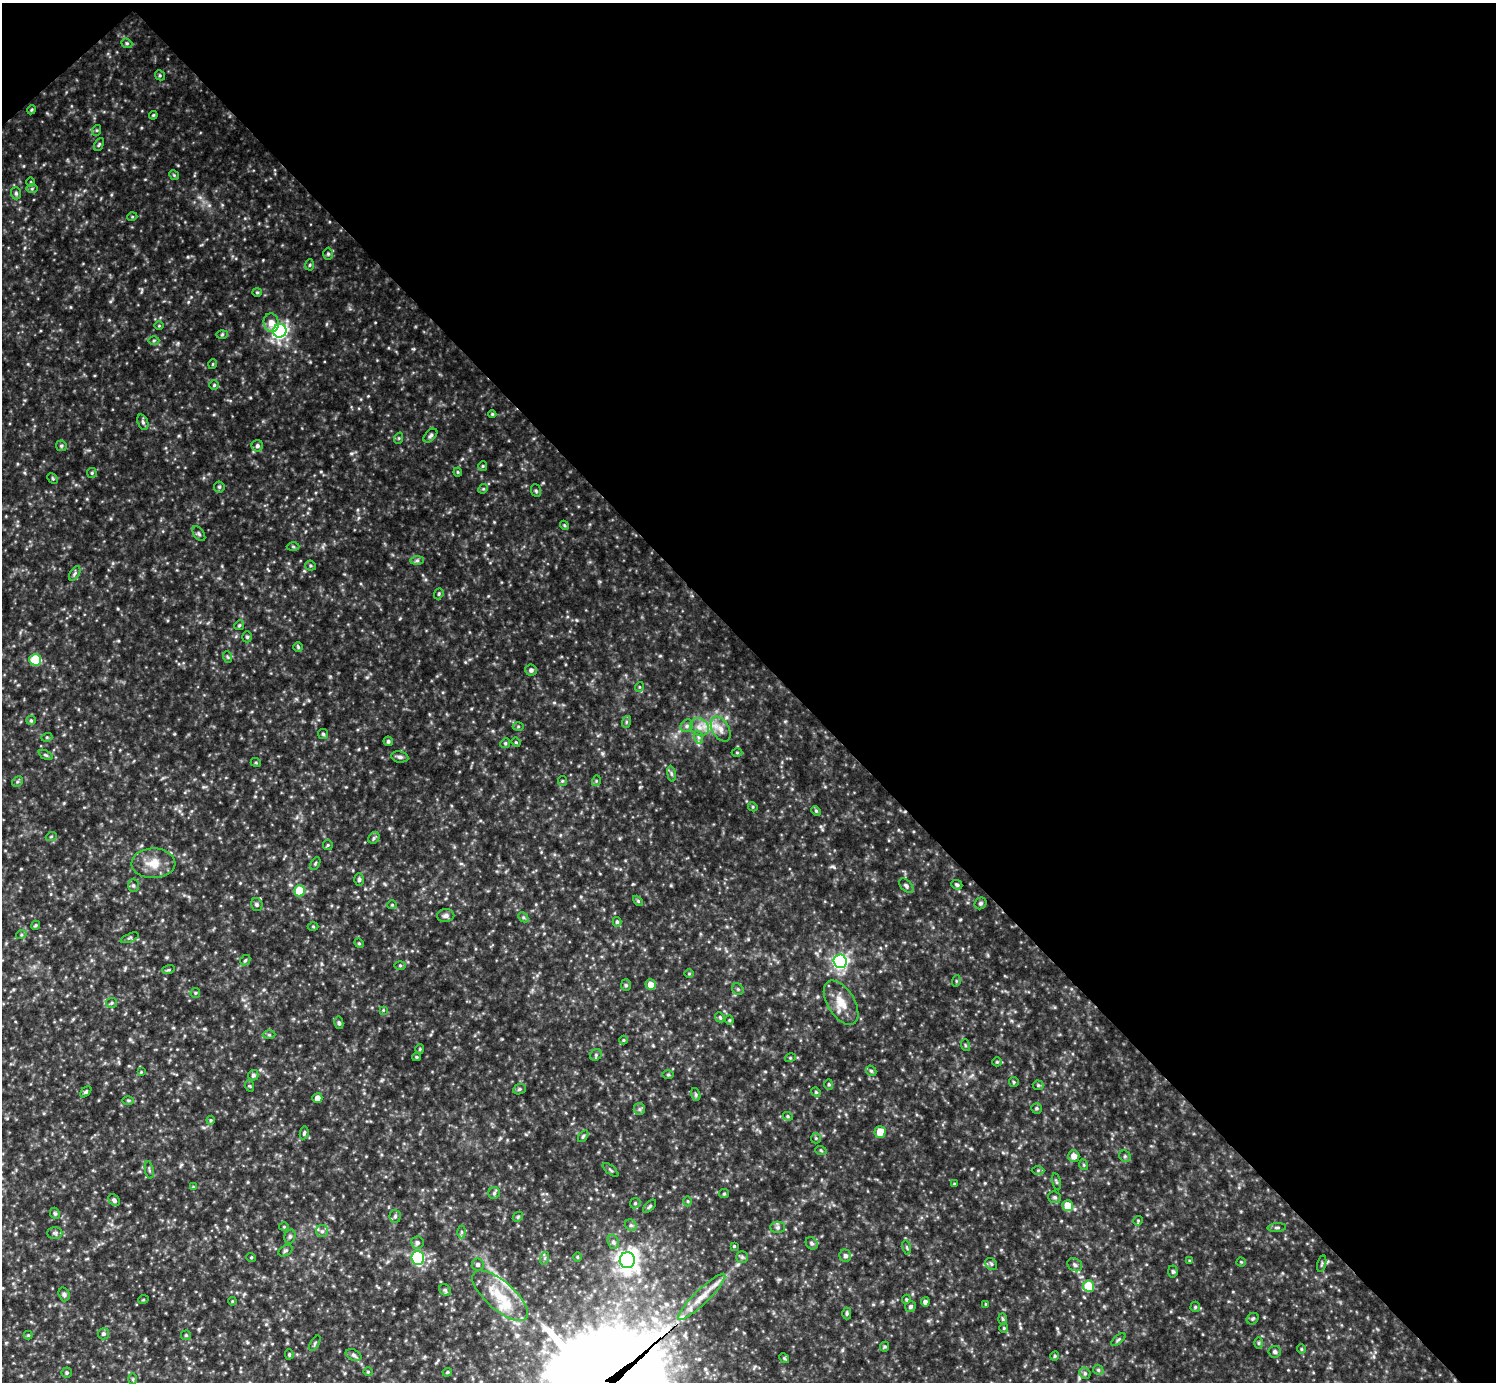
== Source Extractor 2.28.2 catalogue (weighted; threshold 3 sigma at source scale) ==
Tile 3 of 4 x 4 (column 3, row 1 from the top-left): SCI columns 2991-4484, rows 4441-5820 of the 5978 x 5977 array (HDU 1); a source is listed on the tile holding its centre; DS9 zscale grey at full resolution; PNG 1498 x 1384 px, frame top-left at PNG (2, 3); each listed source drawn as its Kron ellipse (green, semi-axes under 4 px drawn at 4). Shown black and unused: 47% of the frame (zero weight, under 3 of 5 exposures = <1% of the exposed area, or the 3 px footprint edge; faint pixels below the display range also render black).
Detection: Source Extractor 2.28.2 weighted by HDU 2 'WHT'; one run over the whole footprint, this tile lists its part. Background 0.241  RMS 0.02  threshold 0.0883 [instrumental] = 3 sigma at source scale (4.5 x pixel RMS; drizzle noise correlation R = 1.50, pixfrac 1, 0.05/0.05 arcsec/px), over >= 5 px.
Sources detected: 225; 2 inside a brighter listed object's ellipse — not listed separately; the other 223 listed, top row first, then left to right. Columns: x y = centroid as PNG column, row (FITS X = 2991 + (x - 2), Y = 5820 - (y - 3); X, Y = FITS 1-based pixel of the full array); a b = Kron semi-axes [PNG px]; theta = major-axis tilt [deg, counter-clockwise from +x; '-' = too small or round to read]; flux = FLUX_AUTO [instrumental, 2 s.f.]
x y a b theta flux
127 43 6 4 -21 3
160 75 5 4 - 2.6
31 110 4 3 - 2.2
153 115 4 3 - 2.1
97 130 5 3 - 2.1
99 144 7 4 62 3
174 175 5 4 - 2.4
31 182 5 3 - 1.7
32 189 6 4 2 2.4
16 193 6 5 - 3.7
132 217 5 3 - 1.8
328 254 6 5 - 3.4
310 265 5 3 - 2.1
257 292 5 4 - 2.3
271 323 9 7 -77 16
159 326 5 3 - 1.8
280 331 7 6 - 580
222 334 6 4 2 2.5
154 340 5 3 - 2.3
213 364 5 3 - 1.6
214 385 5 4 - 2.6
492 414 4 4 - 2.4
143 422 8 5 -69 4.5
430 436 8 5 45 4.9
399 438 5 3 - 2.1
61 446 6 5 - 3.1
257 446 6 5 - 5.1
483 466 5 4 - 2.2
458 472 4 4 - 2.1
92 473 5 4 - 2.5
53 478 6 4 -46 2.4
219 487 5 5 - 2.9
483 489 5 4 - 2.3
536 491 6 5 - 3.1
564 525 4 3 - 1.9
199 534 8 5 -53 4.3
293 547 6 4 -2 2.8
417 560 7 4 1 3.8
310 566 5 5 - 2.7
75 573 8 4 60 4.3
439 594 6 4 69 3
239 625 5 4 - 2.8
247 637 5 5 - 3.2
298 647 5 5 - 2.7
228 657 6 3 -70 2.4
35 660 6 5 - 73
531 670 6 5 - 5.1
639 687 5 3 - 1.8
31 720 5 4 - 2.5
626 722 6 4 72 2.8
518 726 5 3 - 2.3
687 726 7 5 45 4.9
699 727 10 8 -34 14
721 729 13 8 -60 16
323 734 5 5 - 3.1
47 737 5 3 - 2.2
698 737 7 4 -71 4.4
388 741 5 4 - 3.3
516 742 5 4 - 2
505 743 5 4 - 2.6
737 753 5 3 - 1.9
46 755 8 4 -26 2.9
400 757 8 5 -10 5.1
256 763 5 3 - 1.9
671 774 8 4 -81 3.8
562 781 5 4 - 2.3
596 781 5 3 - 2.2
17 782 6 4 45 3.5
753 807 5 4 - 2.1
816 811 5 4 - 2.5
51 837 5 3 - 2
374 838 6 5 - 3.4
328 845 5 5 - 2.5
153 863 22 15 1 34
315 864 7 4 60 2.7
359 880 6 5 - 3.5
133 885 6 5 - 4.2
957 885 6 4 -25 3.5
906 886 8 5 -45 5
299 891 5 5 - 57
638 901 6 4 -45 2.5
981 903 6 5 - 3.6
257 904 6 5 - 3.6
392 905 5 4 - 2.1
446 916 8 6 2 6.7
523 917 6 4 -45 3
617 922 5 4 - 3.2
36 925 4 3 - 2.4
313 926 5 3 - 2
21 935 5 3 - 2.1
130 938 9 3 22 3.1
359 943 5 4 - 2.3
245 960 6 4 44 2.7
840 961 7 6 - 570
400 965 6 4 0 2.6
168 970 6 3 17 2.5
689 974 5 3 - 1.8
956 981 6 4 73 2.4
626 985 6 5 - 3.3
651 985 5 5 - 17
738 989 6 5 - 3.5
195 993 5 4 - 2.4
111 1003 6 5 - 2.8
841 1003 25 13 -58 35
383 1010 4 4 - 1.8
720 1017 5 4 - 2.5
729 1020 4 4 - 2.4
339 1023 6 4 -79 3.8
269 1035 6 4 -1 3
623 1040 4 4 - 2
965 1045 6 3 -71 2.1
420 1049 5 4 - 2.3
596 1055 6 5 - 3.5
416 1057 4 4 - 2.1
790 1058 5 3 - 2
997 1062 5 4 - 2.5
871 1071 6 4 -42 3
141 1072 4 4 - 1.8
253 1075 5 5 - 4.4
668 1075 6 4 0 2.2
1014 1082 5 4 - 2.4
829 1084 5 4 - 2.8
1038 1085 5 5 - 2.6
250 1086 6 3 -69 2.1
519 1089 6 5 - 3.3
86 1092 7 4 45 3.5
816 1092 5 4 - 2.3
696 1094 7 4 -72 2.6
317 1098 5 5 - 11
128 1100 6 4 -1 2.5
1036 1108 5 5 - 3.1
639 1109 6 5 - 4
788 1116 5 4 - 2.5
211 1120 4 4 - 2.1
880 1132 5 5 - 27
304 1133 6 4 79 3.1
583 1136 7 4 54 3.3
816 1138 5 5 - 2.4
821 1151 6 3 -21 2.4
1074 1156 6 5 - 13
1125 1156 6 5 - 3.4
1084 1165 5 3 - 2
149 1170 9 3 -79 2.8
610 1170 9 3 -40 2.8
1038 1170 6 4 1 2.9
1056 1182 8 3 -76 3.1
954 1184 4 3 - 1.6
193 1187 4 4 - 1.7
494 1193 6 5 - 4
724 1194 5 4 - 2.4
1055 1197 6 6 - 4.1
114 1200 6 5 - 4.8
688 1201 5 3 - 2.1
635 1203 6 4 46 2.8
649 1206 8 4 48 3.6
1068 1206 5 5 - 34
55 1213 6 4 -67 2.9
395 1216 6 5 - 4.1
518 1217 5 4 - 2.3
1138 1221 5 4 - 2.1
631 1225 6 5 - 4.4
284 1227 5 3 - 1.7
778 1227 7 5 1 4.6
1277 1227 9 4 4 3.2
322 1231 6 6 - 5.4
462 1232 6 4 -89 3.1
55 1233 7 6 - 4.6
290 1236 7 5 75 4
613 1242 7 5 -69 5.1
417 1243 6 6 - 6
812 1243 7 5 -52 4.2
734 1246 3 3 - 2
907 1247 7 3 -81 2.5
285 1251 7 5 30 3.6
845 1256 6 6 - 6.3
251 1257 5 3 - 1.7
577 1257 5 3 - 1.9
742 1257 5 5 - 3.7
418 1258 7 6 - 250
545 1258 6 4 71 2.9
627 1260 8 7 - 1300
1190 1261 4 3 - 2.3
1241 1262 4 4 - 2.1
478 1264 6 6 - 5.3
991 1264 6 5 - 3.9
1322 1264 8 3 76 2.7
1075 1265 8 6 -30 5.6
1173 1271 6 4 -86 3.1
1089 1286 5 5 - 63
445 1290 6 5 - 3.3
64 1294 7 5 -74 4
500 1296 35 14 -41 65
702 1297 32 7 44 31
906 1299 4 4 - 2.3
143 1300 5 3 - 1.9
232 1301 4 3 - 1.7
925 1302 4 4 - 6
986 1304 4 3 - 1.8
910 1307 5 5 - 4.7
1195 1307 5 5 - 2.6
847 1313 6 4 -90 3.2
1003 1319 6 4 -88 2.5
1253 1319 6 5 - 3.3
1004 1328 5 4 - 2.2
103 1334 5 5 - 4.4
28 1335 4 4 - 1.8
186 1335 5 5 - 2.4
1118 1340 9 4 39 3.3
315 1343 8 3 60 3.2
1259 1343 6 4 90 2.6
885 1347 5 4 - 2.5
1301 1349 5 4 - 2.4
1275 1352 6 6 - 5.2
289 1354 5 3 - 2.3
353 1355 8 5 -27 4.8
1055 1356 5 4 - 2.6
784 1358 5 4 - 2.3
1098 1370 5 4 - 2.9
368 1372 5 4 - 2
447 1372 5 4 - 2.5
67 1373 5 5 - 3
1085 1373 6 5 - 3.6
133 1379 6 4 -90 2.3
Unlisted compact peaks at least as high as the median listed source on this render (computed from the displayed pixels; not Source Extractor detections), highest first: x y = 188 257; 834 867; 351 453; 602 753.